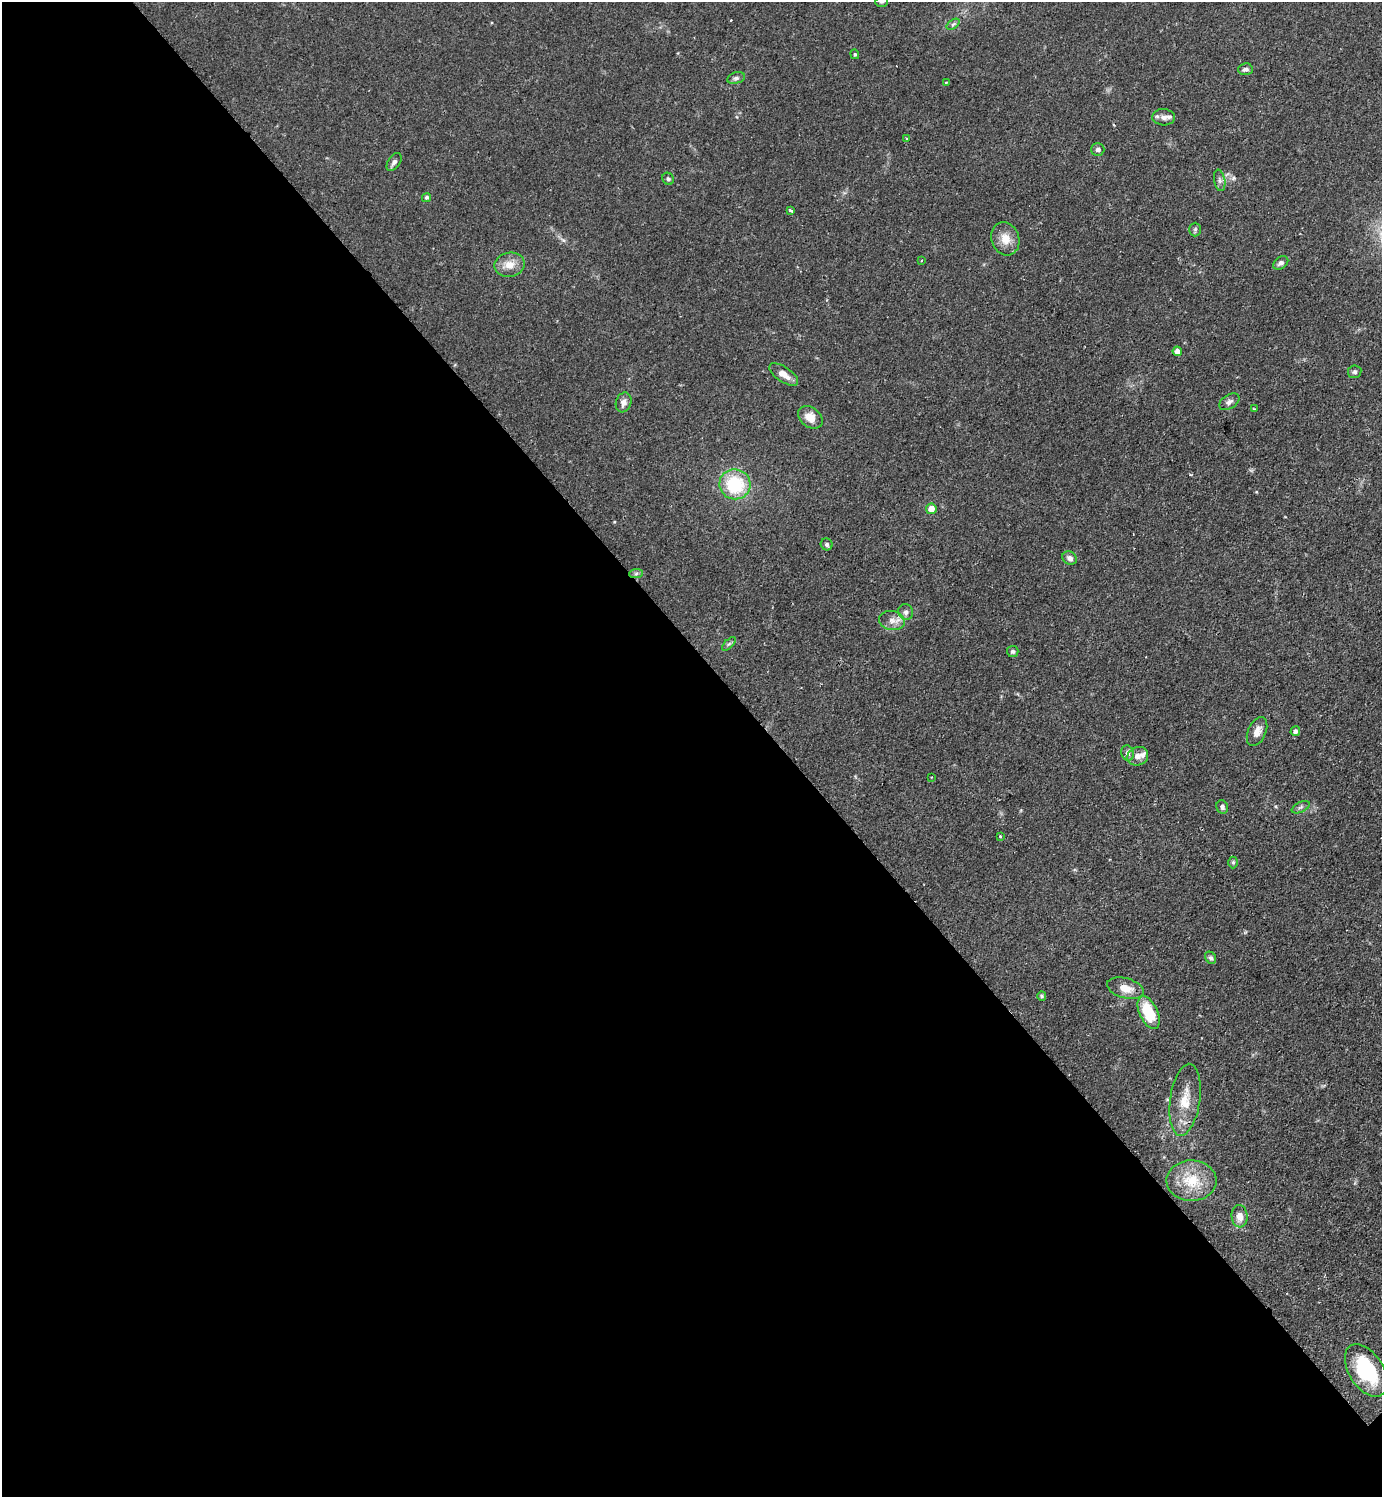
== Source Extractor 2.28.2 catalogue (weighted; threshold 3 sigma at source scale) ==
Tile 9 of 4 x 4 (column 1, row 3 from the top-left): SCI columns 160-1539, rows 1498-2992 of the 5983 x 5984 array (HDU 1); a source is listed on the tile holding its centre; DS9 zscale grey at full resolution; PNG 1384 x 1499 px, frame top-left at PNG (2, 2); each listed source drawn as its Kron ellipse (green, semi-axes under 4 px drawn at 4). Shown black and unused: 56% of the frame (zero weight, under 2 of 3 exposures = <1% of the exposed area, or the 3 px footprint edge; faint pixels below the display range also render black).
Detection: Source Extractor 2.28.2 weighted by HDU 2 'WHT'; one run over the whole footprint, this tile lists its part. Background 0.0841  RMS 0.006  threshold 0.0271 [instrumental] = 3 sigma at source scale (4.5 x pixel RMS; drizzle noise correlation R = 1.50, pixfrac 1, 0.05/0.05 arcsec/px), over >= 5 px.
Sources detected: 55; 1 cosmic-ray / hot-pixel residue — neither listed nor drawn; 2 inside a brighter listed object's ellipse — not listed separately; the other 52 listed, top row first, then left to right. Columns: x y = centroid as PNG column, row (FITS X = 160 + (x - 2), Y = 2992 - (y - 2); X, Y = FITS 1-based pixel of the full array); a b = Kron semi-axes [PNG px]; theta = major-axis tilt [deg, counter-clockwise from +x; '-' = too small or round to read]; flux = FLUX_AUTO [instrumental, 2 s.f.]
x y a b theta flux
882 2 6 5 - 1
953 24 7 4 37 1.3
855 54 5 4 - 0.76
1245 69 7 6 - 2.2
736 78 9 5 15 1.8
946 82 3 2 - 0.84
1164 117 11 8 -3 3.4
907 139 4 3 - 1.1
1098 149 6 6 - 2.1
394 162 10 5 55 2.2
668 179 6 5 - 1.2
1220 180 11 5 -80 2
426 197 5 4 - 1.3
791 210 4 3 - 1.3
1195 229 7 5 89 1.1
1005 239 17 14 -72 8.2
922 260 3 2 - 0.48
1281 263 8 5 36 1.9
510 265 15 12 11 7.7
1177 351 5 4 - 3.7
1355 372 7 6 - 1.4
784 374 16 7 -34 5.7
624 402 10 7 71 3.7
1229 402 11 7 33 2.4
1254 409 3 3 - 0.57
810 417 13 9 -37 7.2
735 484 15 15 - 36
931 509 5 5 - 6.7
827 544 6 5 - 1.6
1070 558 7 6 - 2.8
636 573 7 4 2 1.2
906 612 8 7 - 2.5
892 620 13 9 -10 4.8
729 644 9 3 45 1.1
1013 651 6 5 - 1.4
1295 731 5 5 - 2
1257 732 15 9 66 5.4
1127 753 7 6 - 2.5
1138 756 11 9 25 3.8
931 777 3 2 - 0.43
1222 807 7 5 -68 1.6
1301 807 9 5 27 1.6
1000 836 3 3 - 0.78
1233 862 6 5 - 0.95
1211 958 6 5 - 1.5
1125 988 19 10 -16 8.3
1042 996 5 4 - 0.81
1149 1013 17 9 -65 26
1185 1100 36 15 82 15
1192 1181 25 20 -1 18
1240 1216 11 8 -85 6
1366 1370 29 17 -57 41
Isophote crosses this tile's border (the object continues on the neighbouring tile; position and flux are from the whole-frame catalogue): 1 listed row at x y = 882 2